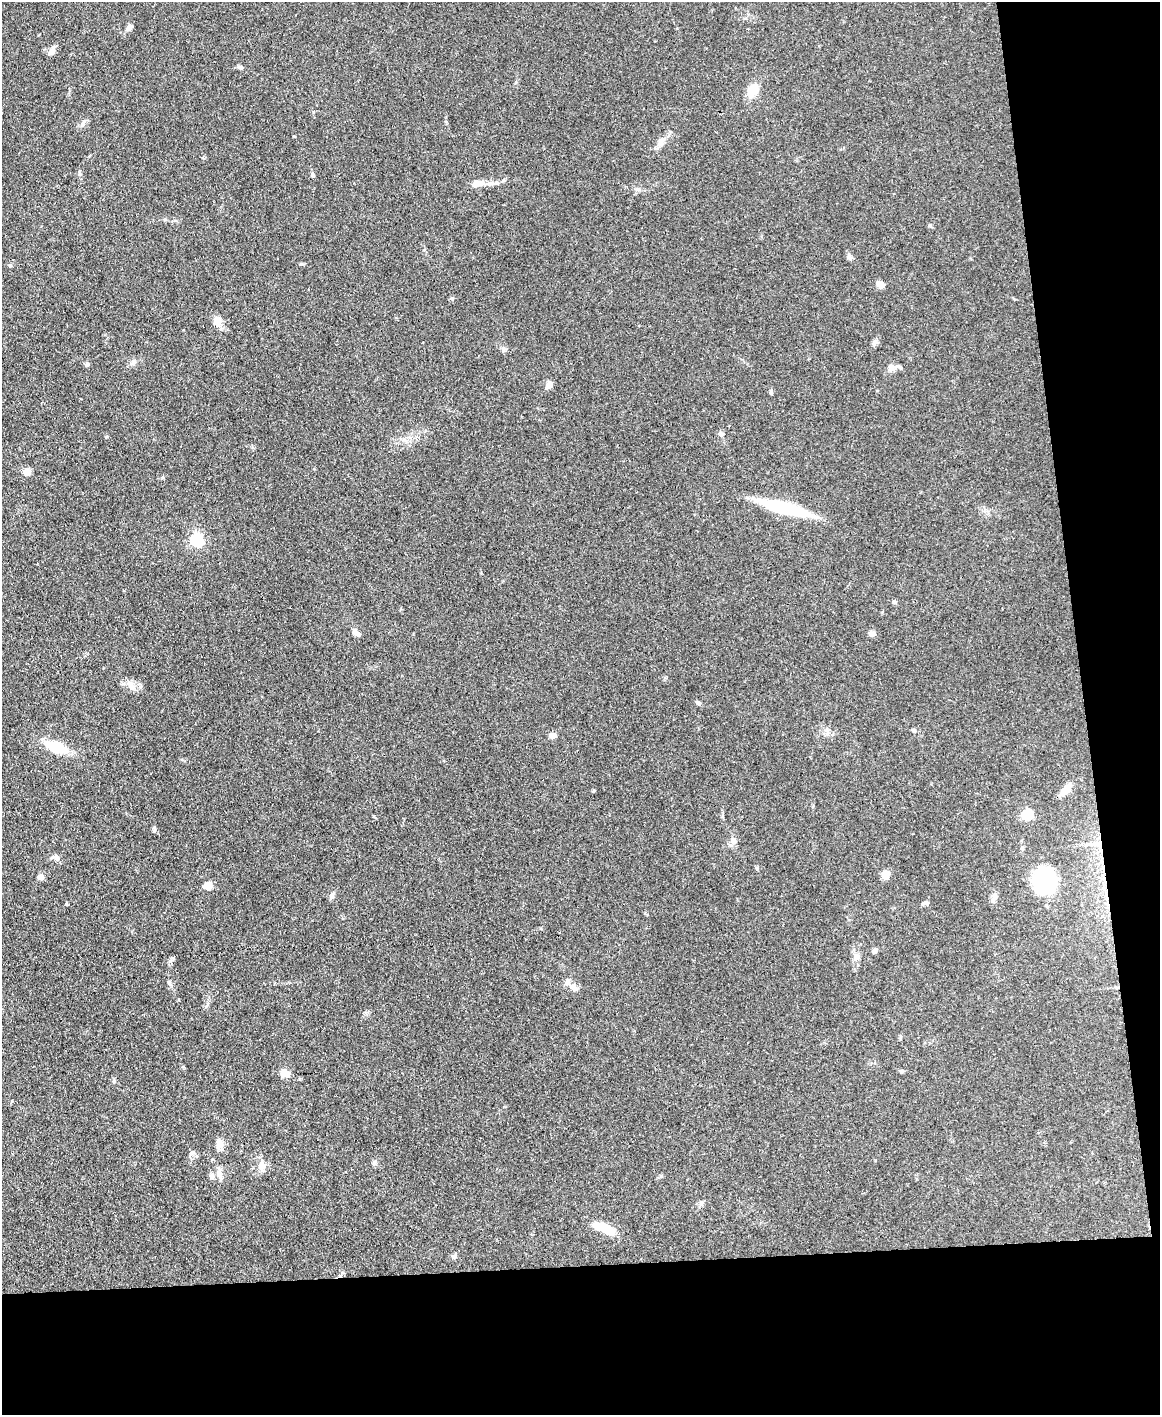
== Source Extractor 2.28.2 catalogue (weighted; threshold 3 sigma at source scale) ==
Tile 12 of 4 x 3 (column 4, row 3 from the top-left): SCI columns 3474-4631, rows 244-1656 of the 4631 x 4616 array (HDU 1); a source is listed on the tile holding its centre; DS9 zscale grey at full resolution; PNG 1162 x 1417 px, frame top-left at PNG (2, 2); no overlay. Shown black and unused: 17% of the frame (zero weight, under 3 of 4 exposures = <1% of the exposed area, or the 3 px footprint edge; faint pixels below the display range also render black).
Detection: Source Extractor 2.28.2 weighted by HDU 2 'WHT'; one run over the whole footprint, this tile lists its part. Background 0.133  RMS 0.0076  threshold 0.0342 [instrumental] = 3 sigma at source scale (4.5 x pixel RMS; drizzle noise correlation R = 1.50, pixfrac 1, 0.05/0.05 arcsec/px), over >= 5 px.
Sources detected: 53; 1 inside a brighter listed object's ellipse — not listed separately; the other 52 listed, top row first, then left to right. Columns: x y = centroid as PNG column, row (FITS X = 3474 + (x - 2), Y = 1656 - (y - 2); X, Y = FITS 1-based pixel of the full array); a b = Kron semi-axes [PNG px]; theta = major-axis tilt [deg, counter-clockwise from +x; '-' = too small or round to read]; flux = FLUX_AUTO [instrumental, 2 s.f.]
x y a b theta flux
130 27 9 6 38 2.9
52 51 10 6 62 4.1
241 67 7 5 -20 1.3
753 90 15 10 56 11
660 143 11 6 54 3.5
313 175 7 4 -69 1.3
477 184 17 8 5 6.6
217 321 11 8 -84 7
875 343 8 6 45 2.3
133 362 8 6 39 2.3
87 365 6 4 44 1
891 368 10 8 61 3.8
549 385 7 5 59 6.2
771 392 7 4 -82 1.2
721 434 8 5 -3 1.5
27 472 8 7 - 5.3
784 508 52 10 -14 58
196 540 6 6 - 120
894 602 5 5 - 1.3
356 632 11 5 -43 3.2
872 634 7 6 - 3.1
130 685 13 8 -51 4.9
698 703 6 5 - 1.4
914 731 6 5 - 1.2
553 735 7 6 - 4.4
57 747 21 9 -21 26
1066 789 16 8 49 8.3
593 791 5 3 - 0.78
1027 814 6 5 - 76
154 829 8 5 81 1.4
733 840 9 7 -73 3.3
1098 843 14 5 9 3.9
57 858 8 7 - 2.9
885 875 10 8 78 5.5
41 877 4 4 - 9.1
1044 880 26 20 -88 53
207 886 9 9 - 5.8
332 896 8 7 - 2
994 898 14 6 72 3.3
926 903 8 4 -9 1.5
874 951 5 5 - 2.5
857 957 9 8 - 3.5
169 982 7 5 -75 1.5
573 987 12 7 -64 3.9
285 1073 10 7 -28 6.7
220 1144 14 9 -68 4.4
193 1152 7 5 15 1.7
262 1165 13 9 -89 5.2
220 1174 16 6 -81 4
212 1176 8 7 - 2.1
701 1203 7 6 - 1.8
604 1228 25 9 -21 17
Overlapping masked pixels (flux is a lower limit): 1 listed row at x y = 1098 843
Unlisted compact peaks at least as high as the median listed source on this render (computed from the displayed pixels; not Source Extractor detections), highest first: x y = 66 904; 170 961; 452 298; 301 264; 106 437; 930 225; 294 136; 374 816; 163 478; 757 868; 637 189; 850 258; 661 1176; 80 174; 313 112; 875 1160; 374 1163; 165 219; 880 283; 82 124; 114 1081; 12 1101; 516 82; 455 1254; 503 350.